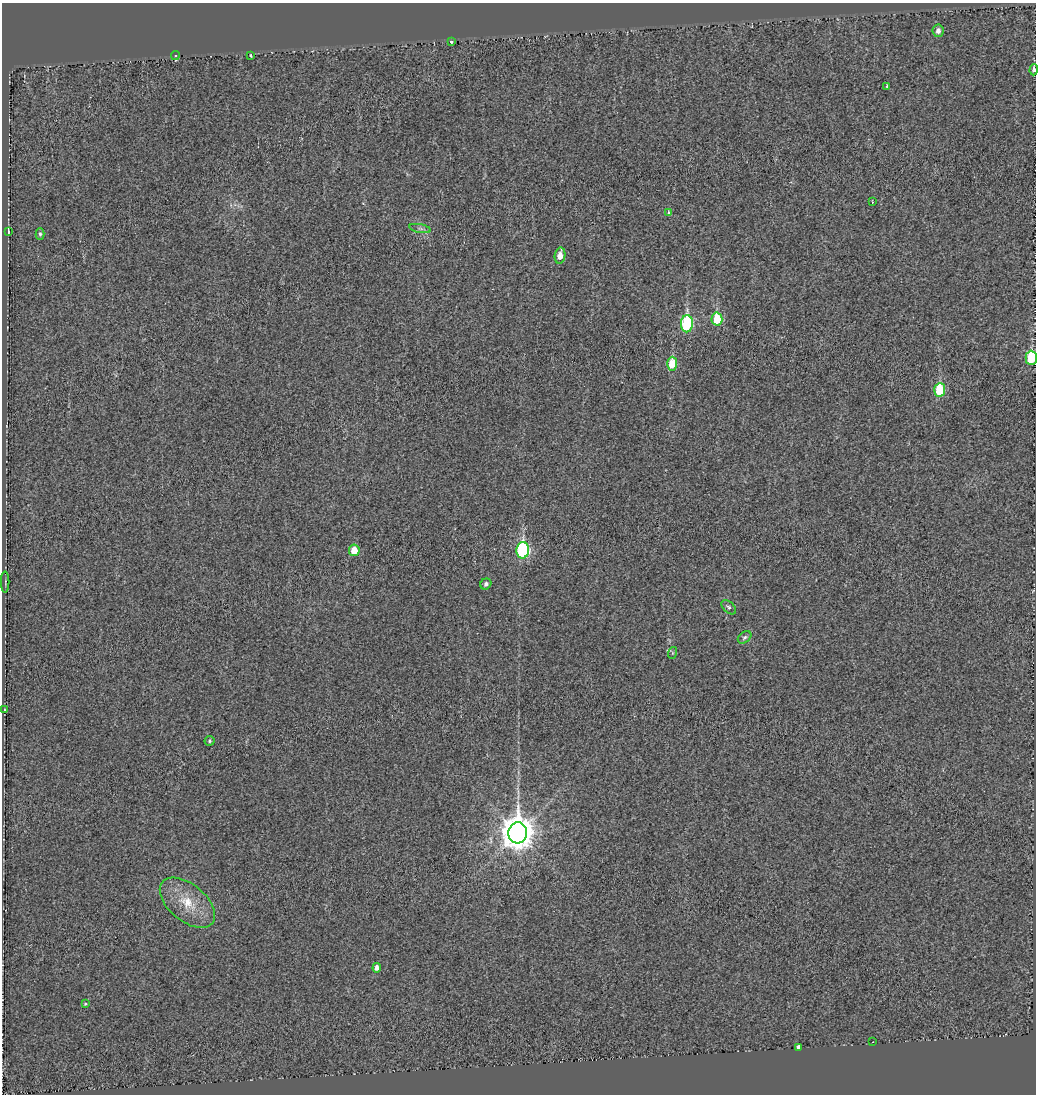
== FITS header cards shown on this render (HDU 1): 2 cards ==
NAXIS1  =                 1034
NAXIS2  =                 1092

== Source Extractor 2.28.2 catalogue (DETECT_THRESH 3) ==
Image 1034 x 1092 px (HDU 1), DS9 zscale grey, 1 PNG px = 1 image px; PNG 1038 x 1096 px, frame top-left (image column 1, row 1092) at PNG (2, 3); each listed source drawn as its Kron ellipse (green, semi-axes under 4 px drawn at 4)
Background 8.13e-04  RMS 0.016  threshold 0.0472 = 3 sigma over >= 5 px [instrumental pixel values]
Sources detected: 32; all 32 listed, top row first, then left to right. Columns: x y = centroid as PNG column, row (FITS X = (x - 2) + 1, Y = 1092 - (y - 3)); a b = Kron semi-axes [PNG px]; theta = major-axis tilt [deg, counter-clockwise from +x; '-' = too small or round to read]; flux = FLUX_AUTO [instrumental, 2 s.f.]
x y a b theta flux
938 31 6 5 - 5.1
451 41 3 3 - 9.2
175 56 4 4 - 1.6
251 56 4 3 - 1.3
1034 70 6 3 89 4.5
887 86 4 3 - 1.1
872 202 3 2 - 1
668 213 4 4 - 2.5
420 229 11 4 -11 3.1
8 232 4 3 - 4.1
40 234 6 4 -89 1.9
560 256 8 5 80 12
717 319 6 5 - 44
687 324 8 6 88 130
1031 358 7 5 90 69
672 364 7 5 88 31
940 390 7 5 84 52
354 550 6 5 - 18
523 550 8 6 86 150
5 582 10 2 90 0.92
486 584 6 5 - 3.4
729 607 8 5 -44 3
745 637 7 5 39 2.5
672 653 6 4 71 1.3
4 710 3 2 - 0.62
209 741 5 5 - 2
518 833 10 9 - 1900
187 903 32 18 -39 36
377 968 4 4 - 5.1
85 1004 3 3 - 1.1
873 1042 2 2 - 0.55
798 1047 4 3 - 92
At the frame edge (FLAGS 8, measured only in part): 2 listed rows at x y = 1034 70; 1031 358